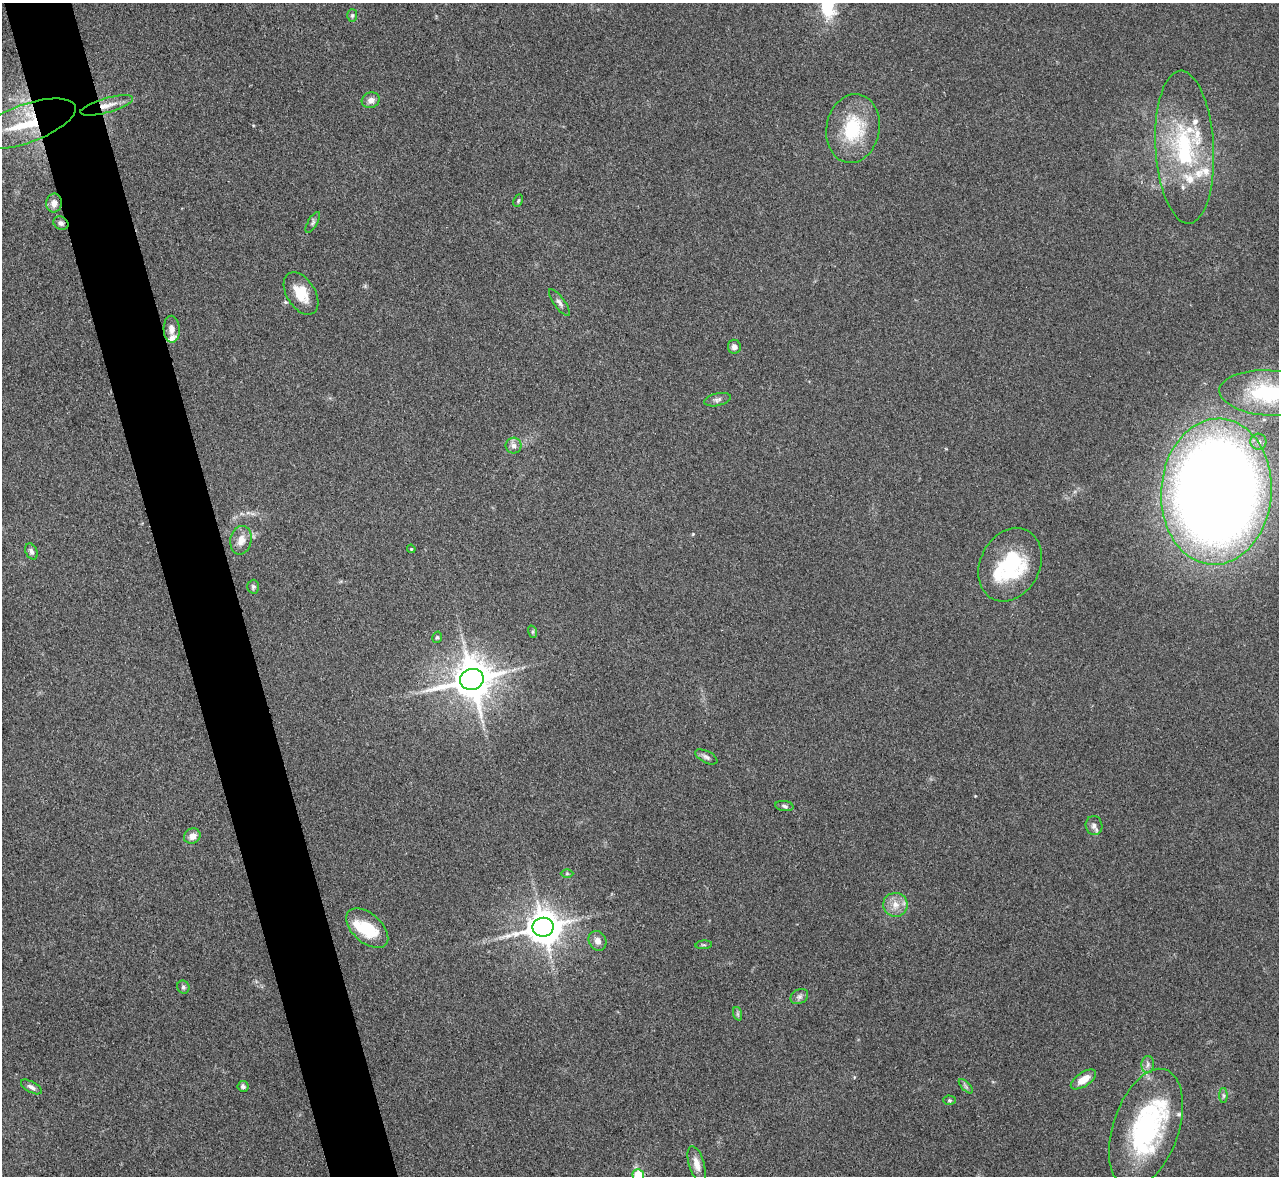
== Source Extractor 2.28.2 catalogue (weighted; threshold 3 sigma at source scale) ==
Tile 11 of 4 x 4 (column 3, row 3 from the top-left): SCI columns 2565-3841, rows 1320-2493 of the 5127 x 5108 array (HDU 1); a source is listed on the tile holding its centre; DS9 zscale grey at full resolution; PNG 1281 x 1178 px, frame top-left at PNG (2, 3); each listed source drawn as its Kron ellipse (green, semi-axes under 4 px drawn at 4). Shown black and unused: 5% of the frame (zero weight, under 3 of 4 exposures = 1% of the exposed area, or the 3 px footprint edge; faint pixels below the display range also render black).
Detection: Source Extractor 2.28.2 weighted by HDU 2 'WHT'; one run over the whole footprint, this tile lists its part. Background 0.334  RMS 0.0099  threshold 0.0443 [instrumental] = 3 sigma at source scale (4.5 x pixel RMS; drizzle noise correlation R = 1.50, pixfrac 1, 0.05/0.05 arcsec/px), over >= 5 px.
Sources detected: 62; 1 inside a brighter object's white glare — neither listed nor drawn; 11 inside a brighter listed object's ellipse — not listed separately; the other 50 listed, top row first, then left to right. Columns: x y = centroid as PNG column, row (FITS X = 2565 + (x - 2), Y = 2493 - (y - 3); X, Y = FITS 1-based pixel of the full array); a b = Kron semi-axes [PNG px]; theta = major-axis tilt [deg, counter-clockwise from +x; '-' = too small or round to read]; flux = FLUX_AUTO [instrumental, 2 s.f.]
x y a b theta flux
352 15 6 5 - 1.7
371 100 9 7 19 6
107 105 27 7 16 12
25 124 53 19 19 56
853 129 34 26 80 57
1185 147 76 29 -87 110
518 201 6 3 63 1.2
54 203 9 8 - 6.6
313 222 12 4 59 2.6
61 223 8 6 -30 3
301 294 23 14 -58 22
559 303 16 5 -54 4
172 329 13 8 -89 6.5
734 347 7 6 - 4.6
1269 393 50 22 -3 100
718 400 13 6 12 3.6
1258 442 8 8 - 4.1
514 446 8 8 - 4.6
1216 492 73 55 86 1800
241 540 14 10 78 9.8
411 549 4 4 - 0.93
31 551 8 5 -63 3.7
1010 565 38 29 63 80
253 587 7 6 - 2.1
533 632 6 4 -72 1.4
437 637 6 4 73 1.6
472 679 12 10 19 3100
706 757 12 6 -26 3.5
784 806 9 5 -8 2.4
1094 825 9 8 - 4.5
192 836 8 7 - 7.3
567 874 6 4 0 1.3
895 905 12 12 - 10
543 927 10 9 - 2100
367 928 25 14 -42 36
597 941 10 8 -61 5.8
704 945 8 3 5 1.4
183 987 6 6 - 2.3
799 997 9 7 32 3.2
738 1014 7 4 -71 1.8
1148 1065 8 6 87 3.5
1083 1079 14 7 34 13
243 1086 5 5 - 2.5
966 1086 9 3 -45 2
31 1087 11 5 -29 3.8
1223 1095 7 4 -90 2
949 1100 6 4 -1 1.6
1146 1128 62 33 71 170
697 1164 19 7 -73 9.5
638 1175 6 5 - 29
Overlapping masked pixels (flux is a lower limit): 3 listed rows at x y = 107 105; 25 124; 61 223
Isophote crosses this tile's border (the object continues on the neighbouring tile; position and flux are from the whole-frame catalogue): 3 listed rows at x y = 25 124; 1269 393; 638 1175